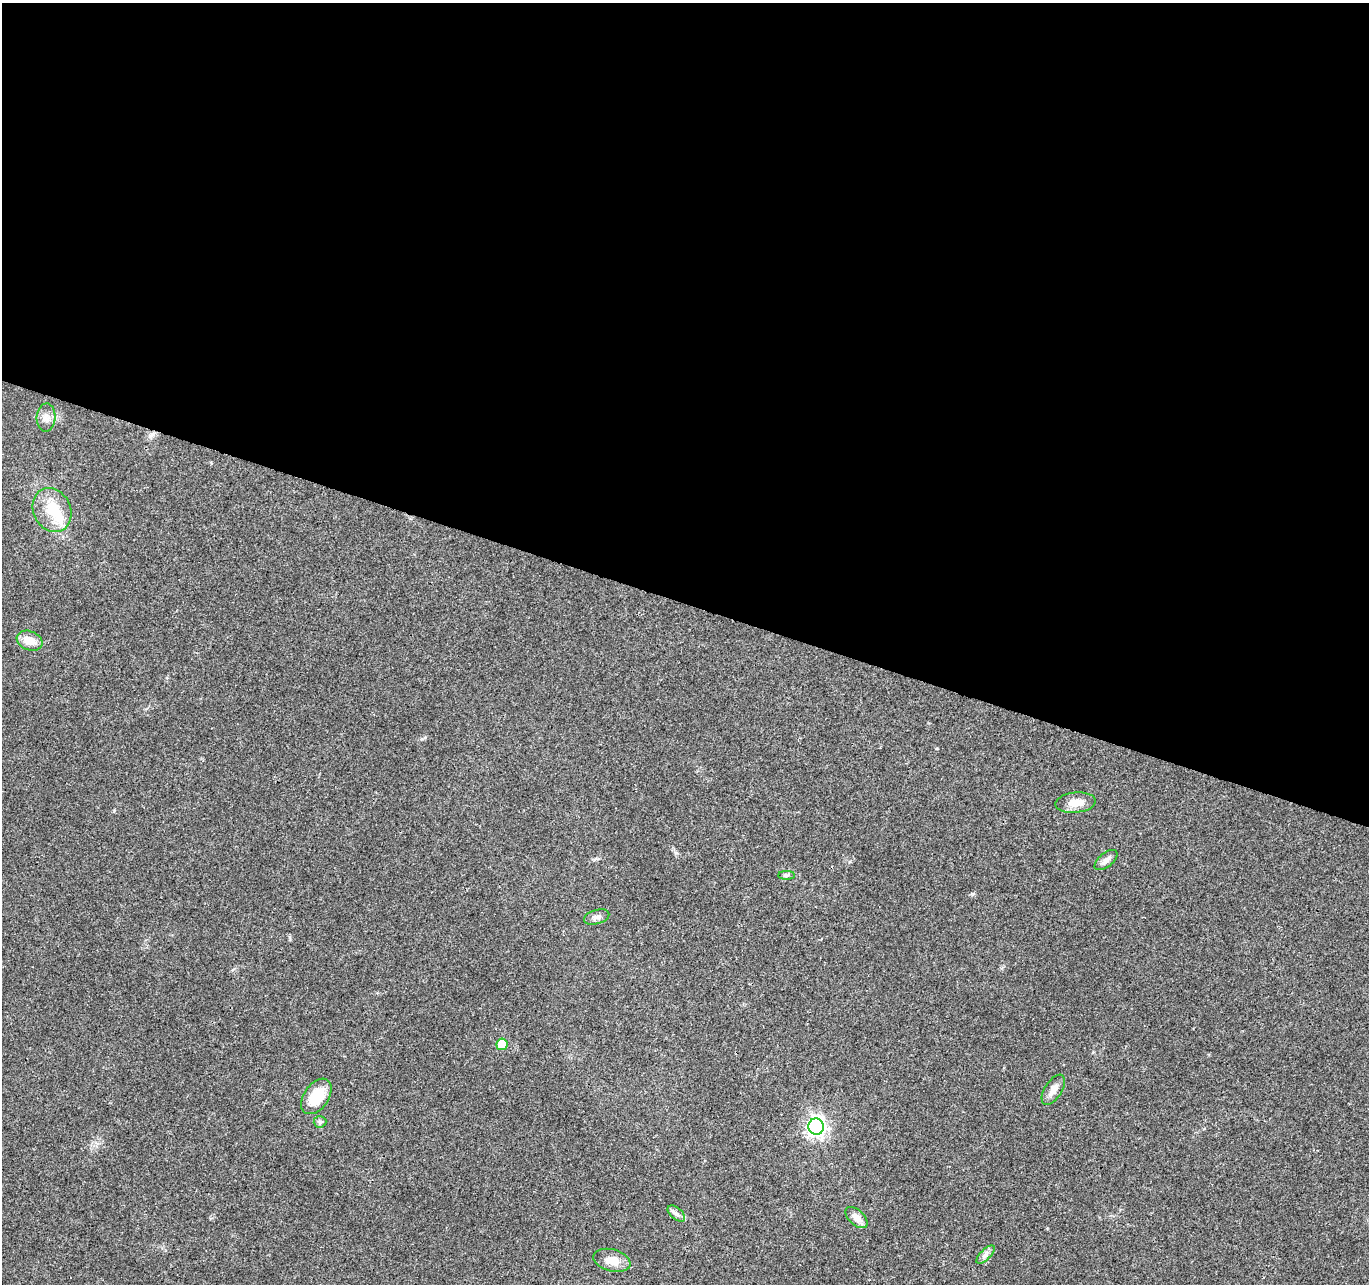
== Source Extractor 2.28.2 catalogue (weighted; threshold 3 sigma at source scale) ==
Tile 3 of 4 x 4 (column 3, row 1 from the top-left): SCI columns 2734-4100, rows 4060-5341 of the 5476 x 5619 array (HDU 1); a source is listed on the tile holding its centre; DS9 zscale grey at full resolution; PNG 1371 x 1286 px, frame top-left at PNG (2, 3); each listed source drawn as its Kron ellipse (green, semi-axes under 4 px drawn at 4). Shown black and unused: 47% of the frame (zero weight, under 3 of 4 exposures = <1% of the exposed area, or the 3 px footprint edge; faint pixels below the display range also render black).
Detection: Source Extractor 2.28.2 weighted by HDU 2 'WHT'; one run over the whole footprint, this tile lists its part. Background 0.0267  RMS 0.0031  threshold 0.0138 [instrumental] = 3 sigma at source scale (4.5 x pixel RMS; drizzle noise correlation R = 1.50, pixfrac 1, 0.0396/0.0396 arcsec/px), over >= 5 px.
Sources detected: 17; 1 inside a brighter object's white glare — neither listed nor drawn; the other 16 listed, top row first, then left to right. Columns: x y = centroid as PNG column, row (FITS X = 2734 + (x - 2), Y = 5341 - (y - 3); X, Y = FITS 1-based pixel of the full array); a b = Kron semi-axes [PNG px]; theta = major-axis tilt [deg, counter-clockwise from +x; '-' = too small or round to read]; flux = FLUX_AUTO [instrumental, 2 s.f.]
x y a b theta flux
46 417 14 9 87 2.2
52 510 23 18 -64 8.9
30 641 13 9 -22 4
1075 803 20 10 6 3.8
1106 860 13 7 39 1.7
787 875 8 4 0 0.58
597 917 13 7 16 1.5
502 1044 6 5 - 8.5
1053 1090 17 8 58 2.4
316 1096 20 12 55 8.5
320 1122 6 6 - 0.63
816 1127 8 8 - 130
676 1214 10 5 -41 1.1
857 1218 13 7 -42 2.5
985 1255 12 5 45 1.2
612 1260 19 11 -15 4.1
Unlisted compact peaks at least as high as the median listed source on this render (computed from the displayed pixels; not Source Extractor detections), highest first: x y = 422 739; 676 853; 973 894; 290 939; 937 748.